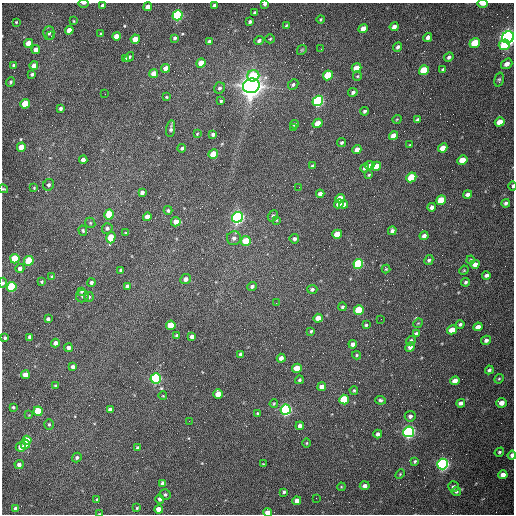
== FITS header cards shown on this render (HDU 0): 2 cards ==
NAXIS1  =                  512 /fastest changing axis
NAXIS2  =                  512 /next to fastest changing axis

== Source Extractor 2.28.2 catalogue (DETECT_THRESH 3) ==
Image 512 x 512 px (HDU 0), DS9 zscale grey, 1 PNG px = 1 image px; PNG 516 x 516 px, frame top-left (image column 1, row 512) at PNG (2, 3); each listed source drawn as its Kron ellipse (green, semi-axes under 4 px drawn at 4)
Background 1540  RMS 23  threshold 70.1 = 3 sigma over >= 5 px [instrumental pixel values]
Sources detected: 231; all 231 listed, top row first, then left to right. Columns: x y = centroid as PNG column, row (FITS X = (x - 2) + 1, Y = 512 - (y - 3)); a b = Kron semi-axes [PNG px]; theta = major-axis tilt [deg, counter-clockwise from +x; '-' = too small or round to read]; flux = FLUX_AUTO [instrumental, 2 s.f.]
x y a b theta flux
84 3 5 2 - 2.7e+03
265 4 3 3 - 3.5e+03
483 4 5 2 - 1.2e+04
102 5 4 3 - 2.6e+03
214 5 4 3 - 4.0e+03
148 7 4 4 - 9.9e+03
254 13 3 3 - 2.3e+03
178 15 5 5 - 2.6e+05
320 19 4 3 - 1.7e+03
74 21 3 2 - 1.3e+03
16 22 3 2 - 1.3e+03
250 22 3 3 - 2.7e+03
286 25 4 3 - 1.7e+03
394 27 4 4 - 7.6e+03
363 28 5 4 - 1.5e+04
69 30 4 4 - 1.8e+04
49 33 6 5 - 3.7e+03
101 34 4 3 - 2.1e+03
51 36 3 2 - 1.4e+03
116 36 4 4 - 1.6e+04
428 37 4 4 - 6.8e+03
508 37 6 5 - 1.1e+06
175 38 4 4 - 2.6e+03
135 39 4 4 - 2.0e+04
270 39 5 4 - 1.7e+03
209 41 3 3 - 3.1e+03
259 41 5 4 - 4.0e+03
28 43 4 4 - 2.0e+04
475 43 5 4 - 5.5e+04
504 45 6 5 - 4.6e+04
398 47 5 4 - 4.7e+03
36 49 4 4 - 9.4e+03
321 49 2 2 - 7.9e+02
302 50 5 4 - 1.9e+03
129 57 5 4 - 2.2e+03
449 57 5 4 - 3.8e+03
126 59 4 3 - 2.1e+03
201 63 5 4 - 2.6e+04
507 64 6 4 34 8.5e+03
14 65 3 3 - 2.2e+03
34 66 4 4 - 1.2e+04
165 68 5 4 - 1.0e+04
357 68 5 4 - 2.3e+04
443 69 4 3 - 2.8e+03
424 70 5 4 - 6.1e+04
32 74 3 3 - 3.2e+03
154 74 4 4 - 1.5e+04
328 75 5 4 - 6.9e+04
253 76 6 5 - 5.6e+04
357 76 5 4 - 1.8e+03
499 80 7 4 75 2.5e+03
11 82 5 3 - 2.2e+03
293 85 6 4 45 3.2e+03
251 86 8 7 - 2.0e+06
219 88 6 5 - 3.5e+03
353 92 5 4 - 4.1e+03
105 94 2 2 - 8.6e+02
166 97 3 2 - 1.5e+03
221 101 3 3 - 2.0e+03
318 101 5 5 - 3.5e+05
25 104 5 4 - 4.3e+04
61 108 4 3 - 3.7e+03
365 111 4 4 - 2.8e+03
397 119 5 3 - 1.1e+03
418 120 4 3 - 3.9e+03
500 122 5 4 - 2.1e+04
318 123 5 4 - 2.3e+04
294 124 4 3 - 1.9e+03
293 128 2 2 - 8.7e+02
171 129 8 4 81 4.0e+03
197 134 4 3 - 1.3e+03
213 134 4 4 - 4.3e+03
394 136 5 4 - 1.4e+04
342 143 4 3 - 2.5e+03
410 145 3 2 - 1.4e+03
21 147 5 4 - 2.5e+04
182 148 4 4 - 3.1e+03
443 148 5 4 - 1.8e+04
357 150 4 4 - 1.3e+04
213 154 5 4 - 3.5e+04
83 160 4 4 - 7.7e+03
462 160 5 4 - 2.6e+04
313 166 3 3 - 2.6e+03
370 166 4 4 - 6.8e+03
376 166 5 4 - 2.2e+04
365 168 4 3 - 4.4e+03
369 175 3 2 - 1.7e+03
411 177 5 4 - 6.6e+04
49 185 6 5 - 3.6e+03
513 186 5 2 - 2.7e+03
299 187 2 2 - 8.8e+02
34 188 4 4 - 1.4e+03
3 189 5 3 - 1.6e+03
142 192 4 4 - 5.7e+03
320 194 4 4 - 6.0e+03
467 194 4 4 - 5.7e+03
340 198 5 4 - 2.5e+04
441 200 5 4 - 4.8e+04
506 203 4 4 - 3.6e+03
339 204 5 4 - 1.3e+04
344 204 4 3 - 4.4e+03
432 207 4 4 - 5.5e+03
168 210 4 4 - 2.8e+03
109 214 5 4 - 4.5e+04
273 216 6 5 - 3.9e+03
147 217 4 4 - 1.5e+04
237 217 5 5 - 6.9e+05
276 220 3 3 - 1.4e+03
176 222 5 4 - 1.3e+04
90 223 5 5 - 2.0e+03
107 228 5 5 - 3.4e+03
83 231 5 3 - 2.0e+03
392 231 4 4 - 5.0e+03
126 233 4 3 - 1.9e+03
337 234 5 4 - 2.9e+04
424 236 4 4 - 5.7e+03
111 238 6 4 73 4.2e+04
234 238 7 7 - 5.6e+03
294 239 4 4 - 4.2e+03
246 241 5 4 - 3.9e+04
15 259 5 4 - 7.0e+04
429 260 5 4 - 3.3e+03
471 260 4 3 - 1.9e+03
29 261 5 4 - 8.2e+04
358 264 5 4 - 1.7e+05
475 264 4 4 - 8.8e+03
20 268 4 4 - 5.6e+03
386 269 4 4 - 1.9e+03
121 270 4 3 - 2.5e+03
464 270 5 4 - 1.5e+03
486 275 4 3 - 4.7e+03
52 276 4 3 - 1.7e+03
186 279 5 4 - 6.2e+03
42 282 4 3 - 1.9e+03
91 282 4 4 - 3.8e+03
466 282 4 4 - 2.8e+03
3 283 5 4 - 2.7e+03
127 286 4 4 - 5.6e+03
252 286 5 4 - 4.4e+03
12 287 5 4 - 1.4e+05
312 289 5 4 - 3.7e+03
81 292 3 3 - 1.8e+03
82 296 6 6 - 3.8e+03
89 297 5 5 - 2.4e+03
276 303 2 2 - 1.2e+03
343 307 4 4 - 2.9e+03
359 310 5 4 - 6.7e+04
318 318 4 4 - 1.7e+04
48 319 4 4 - 3.9e+03
381 319 2 2 - 8.3e+02
418 323 5 4 - 1.4e+03
460 324 4 4 - 3.3e+03
171 325 5 4 - 3.5e+04
366 325 4 3 - 2.4e+03
478 327 5 4 - 1.1e+04
452 330 5 4 - 2.0e+04
311 331 4 3 - 2.2e+03
416 333 4 3 - 3.2e+03
177 336 4 4 - 4.3e+03
30 337 4 3 - 5.8e+03
192 337 4 4 - 6.3e+03
5 338 4 3 - 2.8e+03
486 340 5 4 - 5.3e+03
411 341 5 4 - 3.2e+03
55 343 4 4 - 7.2e+03
353 344 4 4 - 6.9e+03
410 347 5 4 - 6.8e+03
68 348 4 4 - 5.9e+03
241 354 4 4 - 5.1e+03
357 355 4 4 - 1.7e+03
281 358 4 4 - 7.8e+03
73 367 4 3 - 4.8e+03
297 368 5 4 - 3.2e+04
489 370 4 4 - 3.3e+03
25 375 4 4 - 1.4e+04
156 378 5 5 - 3.5e+05
499 379 5 4 - 2.1e+03
299 380 4 3 - 2.0e+03
455 381 5 4 - 1.2e+04
55 385 3 3 - 1.6e+03
322 387 4 4 - 1.0e+04
354 390 4 3 - 1.8e+03
218 394 5 4 - 2.3e+04
163 396 4 2 - 1.2e+03
344 399 5 5 - 1.0e+05
380 400 5 4 - 2.9e+03
274 403 4 3 - 1.6e+03
461 403 4 4 - 5.7e+03
501 403 5 5 - 1.1e+04
13 407 3 3 - 2.0e+03
110 410 4 4 - 5.9e+03
286 410 5 5 - 4.3e+05
38 411 5 4 - 4.9e+04
258 414 3 3 - 2.9e+03
29 415 4 4 - 1.4e+03
410 416 5 5 - 4.5e+03
189 421 3 3 - 5.8e+02
49 424 5 4 - 2.3e+03
300 426 4 4 - 6.2e+03
409 432 5 5 - 5.7e+05
378 434 4 4 - 4.6e+03
27 440 4 4 - 1.7e+04
307 443 4 3 - 1.4e+03
25 444 4 4 - 1.5e+04
21 447 5 5 - 1.0e+04
138 448 4 4 - 2.9e+03
499 452 5 4 - 2.5e+03
512 455 4 3 - 6.8e+03
77 458 5 4 - 3.3e+03
415 461 4 3 - 2.1e+03
263 464 2 2 - 9.7e+02
443 464 5 5 - 6.2e+05
19 465 4 4 - 6.0e+03
400 474 5 3 - 1.6e+03
503 475 4 4 - 8.8e+03
163 483 4 4 - 7.4e+03
365 486 5 4 - 6.4e+03
341 487 4 3 - 1.3e+03
453 487 5 5 - 3.5e+03
456 491 4 4 - 3.1e+03
284 492 3 3 - 2.8e+03
165 495 5 5 - 3.0e+03
316 498 2 2 - 3.4e+03
97 499 3 3 - 1.6e+03
160 499 4 4 - 4.6e+03
297 501 4 4 - 1.3e+04
137 508 3 3 - 1.8e+03
16 509 4 4 - 9.8e+03
159 509 4 4 - 1.4e+04
268 512 4 4 - 1.2e+04
99 514 4 2 - 1.1e+03
At the frame edge (FLAGS 8, measured only in part): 10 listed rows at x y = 84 3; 265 4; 483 4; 214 5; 513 186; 3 189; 3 283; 512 455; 268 512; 99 514